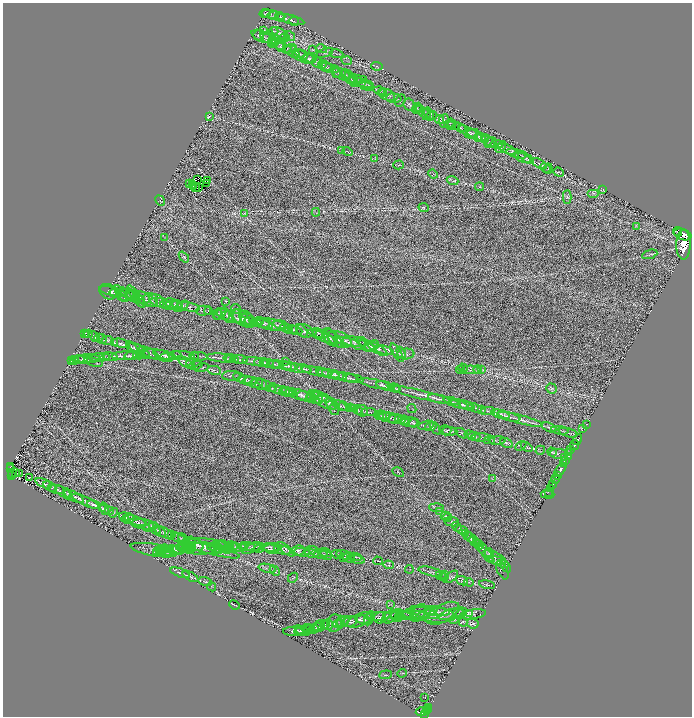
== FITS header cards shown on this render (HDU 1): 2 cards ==
NAXIS1  =                 1379
NAXIS2  =                 1428

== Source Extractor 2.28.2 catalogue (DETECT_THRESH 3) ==
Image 1379 x 1428 px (HDU 1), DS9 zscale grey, zoomed out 1/2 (1 PNG px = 2 x 2 image px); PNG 694 x 718 px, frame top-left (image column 2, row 1427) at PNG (3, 3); each listed source drawn as its Kron ellipse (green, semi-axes under 4 px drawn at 4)
Background 0.758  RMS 0.053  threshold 0.159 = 3 sigma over >= 5 px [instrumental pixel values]
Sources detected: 640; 32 cannot appear on this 1/2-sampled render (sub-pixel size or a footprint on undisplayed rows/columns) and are neither listed nor drawn; of the other 608, the 500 brightest by FLUX_AUTO listed and drawn (108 fainter detections omitted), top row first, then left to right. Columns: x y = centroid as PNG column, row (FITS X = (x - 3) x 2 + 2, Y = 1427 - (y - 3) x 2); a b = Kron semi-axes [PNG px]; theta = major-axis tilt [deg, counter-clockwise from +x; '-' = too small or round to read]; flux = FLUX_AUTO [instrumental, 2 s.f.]
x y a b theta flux
265 13 6 3 10 14
270 14 9 3 -10 17
276 16 9 4 -6 24
280 17 5 3 - 14
290 19 15 4 -13 40
294 21 5 2 - 8.4
264 30 3 2 - 6.1
274 31 4 2 - 7.6
280 33 10 3 -30 28
258 35 5 5 - 14
262 36 11 5 -24 37
289 36 6 3 -35 12
284 38 4 2 - 8.9
268 39 8 3 -28 20
272 42 6 3 78 14
275 42 5 3 - 15
278 44 7 3 -44 16
281 46 6 5 - 20
284 48 8 2 -17 21
290 49 7 4 19 19
321 49 6 1 -14 7.6
312 50 3 2 - 6.5
292 51 8 5 -38 36
325 53 9 4 20 21
299 54 6 3 -6 15
337 54 7 2 -9 9.2
300 56 7 5 -16 21
305 56 12 3 -27 27
309 59 8 4 5 22
347 61 5 2 - 8.4
317 62 5 5 - 18
322 65 5 3 - 8.9
326 66 6 2 -26 11
377 66 6 2 -3 9.2
329 68 10 4 -12 26
336 72 6 4 -76 17
342 74 9 5 -30 37
345 75 6 3 -71 11
348 77 8 3 -53 17
354 78 4 3 - 12
351 79 9 4 -61 25
357 80 10 4 6 23
361 82 13 4 -14 37
369 85 3 2 - 9.2
366 86 8 3 -25 22
379 91 5 2 - 8.8
382 93 4 3 - 8.6
387 95 8 5 -28 35
394 98 7 5 -4 25
400 101 6 4 58 21
409 105 6 5 - 22
417 108 6 4 58 15
418 109 4 3 - 9.6
423 112 9 2 -38 14
427 114 6 3 75 12
429 114 7 3 -67 12
432 115 5 3 - 11
209 117 4 2 - 8.3
440 120 5 3 - 12
444 121 7 5 80 23
449 123 5 3 - 8.8
451 125 4 2 - 6.7
454 125 7 2 -28 13
460 127 6 2 -34 13
468 132 11 3 -27 28
472 134 7 4 21 21
476 134 10 2 -25 21
478 138 4 3 - 18
483 138 6 4 -23 24
488 141 8 3 -48 21
490 143 6 4 34 23
497 144 6 3 -6 14
501 147 6 3 52 18
507 149 10 4 -23 33
342 151 4 2 - 9
347 152 5 2 - 6.9
516 154 10 4 -16 36
526 157 9 3 -35 23
522 158 8 2 -22 21
375 159 3 2 - 6.2
539 163 8 2 -26 13
398 165 5 2 - 8.3
545 168 5 2 - 8.5
548 169 5 3 - 9.7
559 172 6 2 -21 6.9
433 174 5 3 - 11
197 179 3 1 - 7.7
208 180 2 1 - 14
453 181 6 4 -20 16
207 183 2 1 - 8.4
190 184 2 2 - 6.7
193 185 2 1 - 6.3
193 187 2 1 - 8.7
195 187 2 1 - 11
480 187 4 2 - 7.5
198 188 3 1 - 17
603 189 2 2 - 6.3
593 193 6 2 0 8.6
567 197 7 4 87 16
160 200 5 2 - 10
424 207 5 4 - 12
316 212 4 3 - 7.4
245 213 4 3 - 9.7
637 226 3 2 - 5.9
677 232 5 1 - 650
683 234 9 5 -20 5000
164 237 3 3 - 7.1
683 245 15 7 -89 11000
650 254 8 2 19 14
184 257 6 2 -49 12
113 291 14 3 -13 27
108 292 9 7 -30 37
115 293 6 3 -18 14
121 293 9 4 -59 24
123 294 7 4 -80 20
126 295 8 6 24 31
131 296 11 4 -30 33
133 296 7 4 -16 23
136 297 13 4 -54 34
141 298 8 6 -18 31
146 299 12 6 -28 48
151 300 8 6 -36 33
157 301 8 5 -26 37
226 301 4 2 - 6.2
160 303 11 3 -12 28
169 304 8 5 4 35
174 305 9 3 -9 27
177 305 5 4 - 18
182 306 8 4 31 23
189 307 11 4 -9 37
236 309 5 3 - 10
204 311 7 5 2 24
208 311 4 3 - 13
218 314 6 3 66 14
220 314 7 4 39 21
224 314 7 5 -33 30
227 315 8 4 -61 26
234 317 12 5 -14 49
238 317 7 3 -78 17
243 318 13 7 -28 70
247 319 9 6 -50 38
245 320 7 4 -60 21
258 321 6 4 19 18
253 322 9 2 -13 20
261 323 9 4 -12 28
265 324 8 5 -29 24
271 324 14 5 -10 52
277 326 9 4 13 24
282 326 9 3 -22 23
286 328 6 4 -31 23
291 330 6 3 -3 15
295 330 7 2 -11 11
302 331 7 4 -52 22
305 331 9 6 -23 35
85 333 4 3 - 9.7
318 333 7 4 -29 23
89 334 3 2 - 6.7
87 335 3 2 - 7.2
322 335 6 3 -2 17
94 337 6 3 -48 12
323 337 16 4 -22 49
330 337 10 6 -54 44
99 338 4 4 - 14
334 338 11 5 -49 32
102 339 5 5 - 12
340 339 12 7 -23 62
108 340 6 4 8 16
114 342 3 2 - 7.1
347 342 13 4 -13 44
355 342 12 5 -9 56
120 343 9 3 -9 20
359 343 8 6 -21 44
366 344 11 4 -37 30
367 346 9 4 -29 32
372 346 8 5 30 32
132 348 7 4 -47 16
137 348 8 4 -26 25
377 349 12 3 -33 38
384 350 10 3 -17 36
149 352 10 4 -26 36
397 353 10 3 -59 24
401 353 6 3 -63 19
406 354 9 5 5 31
133 355 8 3 10 21
136 355 4 2 - 7.2
139 355 6 3 -1 13
144 355 6 2 1 11
157 355 19 5 -8 70
164 355 11 3 -15 38
175 355 6 3 7 16
183 355 12 2 -5 22
124 356 13 3 2 35
194 356 5 2 - 8.6
199 356 8 2 -8 17
100 357 10 2 5 27
110 357 8 3 -13 19
167 357 6 3 -5 15
94 358 10 2 9 17
221 358 14 3 -6 34
88 359 13 3 0 30
229 359 5 2 - 13
232 359 6 2 -7 17
239 359 9 3 -4 24
75 360 4 2 - 7.1
79 360 6 3 5 16
81 360 6 3 -3 20
72 361 2 1 - 7
253 361 11 3 -7 27
285 361 4 2 - 6
93 362 10 2 -15 12
185 362 8 3 -35 19
261 362 7 2 -4 13
265 363 5 2 - 8
268 363 6 2 -7 11
191 364 5 3 - 10
274 364 5 2 - 11
195 365 7 3 12 12
278 365 6 2 -6 12
285 366 6 3 -12 19
288 366 7 4 -14 31
202 368 7 3 13 10
296 368 16 3 -11 53
463 368 5 2 - 8.6
304 369 7 3 -13 20
214 370 7 1 -11 10
460 370 4 2 - 11
471 370 9 1 -2 15
478 370 4 2 - 13
481 370 3 2 - 6
317 371 16 3 -11 36
323 373 6 2 -13 10
328 373 12 3 -13 25
334 375 13 3 -15 28
231 376 9 5 3 24
344 377 14 2 -10 31
239 378 7 2 -23 16
353 379 10 2 -7 22
246 380 7 4 -1 19
249 381 8 3 5 21
256 383 7 4 14 22
261 384 5 5 - 20
375 384 16 2 -12 35
266 385 11 4 -31 36
386 386 10 3 -18 31
272 388 5 3 - 15
394 388 6 3 -7 18
396 389 4 2 - 7.1
552 389 5 5 - 17
281 391 12 3 -13 33
284 391 5 3 - 17
288 392 7 3 -12 17
291 392 5 3 - 14
298 394 18 4 -15 62
424 395 37 3 -13 98
304 396 7 5 -16 27
320 396 11 4 -24 42
311 398 5 4 - 22
313 398 7 4 -35 29
439 399 11 3 -12 32
318 400 4 3 - 13
323 401 15 5 -29 76
456 403 13 3 -19 29
332 404 6 5 - 34
462 404 11 4 -13 31
340 405 8 4 -31 21
343 406 5 4 - 13
467 406 8 3 -18 22
350 408 4 3 - 9
412 408 5 2 - 6.5
475 408 7 2 -24 16
352 409 4 2 - 7.9
355 409 4 4 - 12
334 410 6 2 -57 10
358 410 5 3 - 12
482 410 4 3 - 6.6
362 411 6 5 - 19
488 411 7 3 -2 15
369 412 8 3 0 22
501 414 9 3 -16 27
379 415 5 3 - 12
382 416 5 3 - 11
384 416 5 3 - 10
509 416 12 2 -15 26
389 417 12 5 -10 32
395 419 6 4 8 18
400 419 5 2 - 11
520 419 23 3 -15 62
403 420 5 4 - 21
405 421 4 4 - 16
410 422 9 4 0 31
414 423 4 3 - 14
587 424 2 1 - 19
426 425 8 4 14 19
431 427 6 3 15 14
549 427 8 3 -22 17
435 428 7 3 -52 13
582 428 2 1 - 34
445 430 6 5 - 20
560 430 9 3 -8 16
450 431 7 4 -5 23
462 433 7 4 -36 13
568 433 9 2 -16 12
470 435 5 3 - 15
474 436 6 4 -7 18
481 437 9 3 1 19
489 440 5 3 - 12
577 440 6 2 57 1300
498 441 8 3 5 19
507 443 7 4 -29 23
574 445 5 2 - 1200
521 446 6 3 32 12
527 447 6 3 -35 15
571 449 4 2 - 270
540 450 5 3 - 9.3
552 452 5 3 - 12
569 452 4 3 - 510
559 454 9 5 -2 21
568 457 3 3 - 620
564 458 3 2 - 170
566 461 3 2 - 360
563 463 3 3 - 890
10 466 3 1 - 38
11 468 3 1 - 76
560 470 8 3 49 2300
16 472 3 1 - 6.8
398 472 6 2 -31 8.3
12 473 2 1 - 26
20 474 3 2 - 7.3
12 475 4 2 - 110
558 475 2 2 - 320
29 477 3 2 - 8.2
492 479 3 2 - 6.1
556 479 5 2 - 1200
44 483 9 4 -23 22
553 484 3 2 - 460
50 486 7 3 -29 19
551 488 2 2 - 110
57 489 8 3 -11 19
63 492 8 4 -31 25
548 492 2 2 - 85
67 494 5 4 - 12
547 494 7 2 -4 34
74 496 11 4 -27 38
85 501 15 4 -25 47
94 504 7 3 -13 22
436 508 7 3 -3 15
102 509 4 3 - 9.8
104 509 6 2 -74 12
109 511 4 4 - 10
440 511 4 3 - 8.5
113 513 5 3 - 11
446 516 5 3 - 13
124 517 5 4 - 16
447 517 5 3 - 15
128 518 6 5 - 19
135 521 11 3 -18 24
452 522 7 5 -9 23
138 523 8 5 -16 28
143 524 11 5 -7 46
151 527 7 4 20 25
457 527 5 3 - 15
155 529 8 4 -49 25
462 530 6 3 -27 13
160 531 7 4 -44 21
164 533 11 4 -28 34
465 534 3 2 - 5.8
172 535 4 2 - 6.8
467 535 3 2 - 9.3
178 538 7 3 -25 22
471 538 7 4 -48 24
184 539 7 3 -52 19
189 541 6 4 2 21
474 541 6 3 -39 16
192 542 6 3 -76 13
477 543 4 3 - 15
196 545 8 5 -38 31
479 545 5 3 - 9.9
201 546 25 8 1 140
215 546 5 3 - 14
222 546 9 4 -3 26
228 546 4 2 - 6
232 546 5 2 - 9.5
243 546 4 2 - 11
248 546 7 3 -2 24
184 547 7 2 13 13
188 547 5 4 - 18
225 547 7 5 -51 22
255 547 10 3 4 28
271 547 10 3 -2 19
480 547 4 3 - 8.3
208 548 15 5 -9 61
216 548 9 3 -8 21
229 548 5 3 - 12
234 548 13 4 3 48
252 548 10 3 24 25
160 549 4 3 - 9.4
163 549 4 3 - 11
165 549 5 2 - 10
186 549 4 3 - 12
191 549 4 3 - 12
259 549 5 3 - 13
272 549 8 3 -10 22
286 549 10 3 -38 23
154 550 23 6 -10 33
174 550 9 3 -11 38
178 550 9 3 5 33
213 550 27 4 -14 94
282 550 8 3 -14 23
298 550 6 5 - 23
484 550 16 4 -50 53
158 551 5 3 - 10
165 551 8 3 -18 16
168 551 5 3 - 22
310 551 6 2 18 10
314 551 6 2 -34 12
302 552 8 2 -5 12
325 552 6 2 -16 12
312 553 7 2 -13 11
489 553 6 4 -60 24
321 554 7 3 -2 15
337 554 5 2 - 10
326 555 6 3 -26 11
345 555 9 2 -15 15
344 557 4 2 - 6.2
355 557 7 2 -7 9.7
349 558 6 3 -26 17
494 558 13 6 -23 55
358 559 7 2 -12 17
378 561 5 2 - 8.5
499 562 11 4 -23 42
389 565 5 2 - 9.4
505 566 7 2 -51 13
267 568 9 4 -15 28
409 569 4 2 - 6.6
502 570 10 5 -65 21
275 571 6 2 -45 9.4
430 571 12 2 -13 25
180 573 10 3 -19 24
444 575 4 2 - 10
190 576 9 3 -30 30
440 576 5 1 - 6
444 577 5 2 - 9.3
451 577 8 3 38 18
293 578 5 3 - 11
462 581 6 3 -24 18
205 582 7 2 -13 11
469 582 4 2 - 8.9
487 585 8 2 -11 13
212 587 5 2 - 7
391 604 3 2 - 6.4
235 605 5 2 - 7.7
424 612 15 5 -16 54
438 612 12 3 -3 25
459 612 5 3 - 15
408 613 5 3 - 13
418 613 10 6 54 44
426 613 13 3 28 34
443 613 18 9 27 94
433 614 23 8 -6 130
452 614 14 5 16 54
461 614 5 2 - 10
470 614 4 3 - 15
473 614 13 4 9 27
395 615 5 3 - 12
398 615 7 6 - 35
413 615 15 3 -1 57
378 616 13 3 4 35
395 616 8 4 36 30
404 616 8 3 -5 27
390 617 8 5 34 38
369 618 7 4 66 24
380 618 6 5 - 23
359 620 13 6 22 53
364 620 7 3 -8 17
454 620 4 3 - 8.5
343 621 7 2 31 17
341 622 6 3 75 16
349 622 7 5 16 36
463 622 5 2 - 7.8
334 623 9 7 70 36
473 623 6 5 - 19
325 624 5 2 - 6.8
338 624 5 2 - 19
328 625 5 4 - 22
317 627 8 3 51 20
319 627 5 2 - 9.7
308 628 5 3 - 13
314 628 5 3 - 16
309 629 5 3 - 15
300 631 5 2 - 18
302 631 8 4 -21 25
293 632 10 4 -2 22
402 673 5 1 - 6
385 675 6 2 5 12
425 698 2 1 - 6.2
429 707 3 2 - 140
428 709 2 1 - 95
422 711 6 3 6 780
426 711 4 2 - 320
424 715 4 2 - 510
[108 fainter detections neither listed nor drawn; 32 sub-pixel or undisplayed-footprint detections neither listed nor drawn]